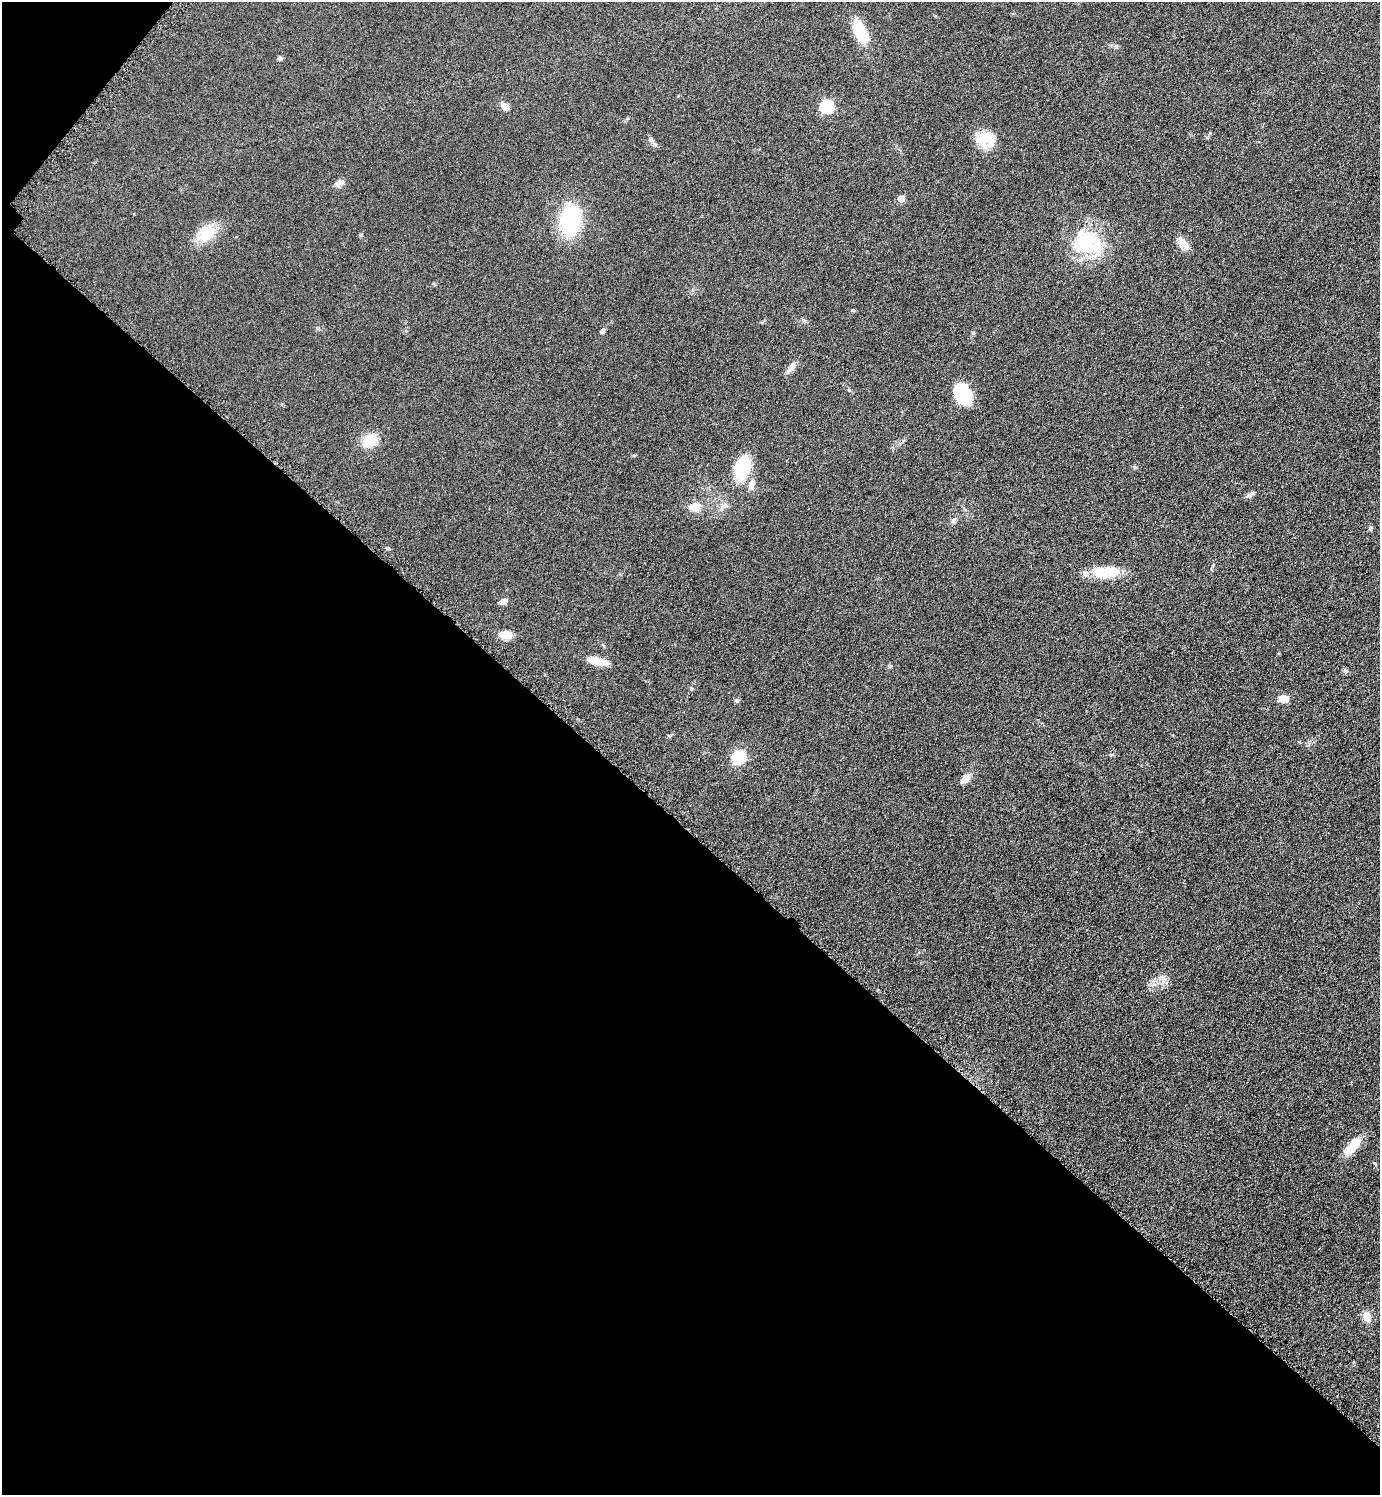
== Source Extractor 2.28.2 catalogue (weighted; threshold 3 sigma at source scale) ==
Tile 9 of 4 x 4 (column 1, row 3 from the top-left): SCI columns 174-1551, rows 1505-2997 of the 5998 x 5995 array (HDU 1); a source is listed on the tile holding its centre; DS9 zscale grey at full resolution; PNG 1382 x 1497 px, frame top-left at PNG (2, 2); no overlay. Shown black and unused: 45% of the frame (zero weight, under 4 of 8 exposures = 1% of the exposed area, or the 3 px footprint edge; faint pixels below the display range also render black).
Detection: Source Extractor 2.28.2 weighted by HDU 2 'WHT'; one run over the whole footprint, this tile lists its part. Background 0.0953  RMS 0.0062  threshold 0.0252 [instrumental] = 3 sigma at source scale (4.09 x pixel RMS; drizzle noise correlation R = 1.36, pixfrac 0.8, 0.05/0.05 arcsec/px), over >= 5 px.
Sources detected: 36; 1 inside a brighter listed object's ellipse — not listed separately; the other 35 listed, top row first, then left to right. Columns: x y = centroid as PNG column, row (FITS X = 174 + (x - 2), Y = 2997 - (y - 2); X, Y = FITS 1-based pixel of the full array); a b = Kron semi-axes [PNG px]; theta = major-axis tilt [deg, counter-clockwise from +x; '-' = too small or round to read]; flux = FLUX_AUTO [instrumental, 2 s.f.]
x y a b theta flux
860 32 20 9 -65 33
280 58 6 5 - 1.2
505 106 11 7 -43 3.4
827 107 6 6 - 65
651 139 7 6 - 1.9
986 139 22 19 -6 14
339 183 13 7 24 2.8
901 199 5 5 - 7.7
570 220 30 18 81 54
207 233 17 14 42 18
1085 242 34 32 40 35
1183 243 17 10 -43 4.7
853 310 5 4 - 0.67
602 331 6 5 - 1.4
791 367 15 7 54 3.6
962 393 17 11 -65 39
370 441 15 11 34 17
742 468 25 14 76 26
752 484 15 7 82 3.5
1249 495 11 5 28 1.8
724 506 11 6 37 2.5
695 507 15 11 2 6.2
954 520 9 6 53 1.6
1370 528 6 5 - 0.92
1107 572 36 14 1 16
503 601 8 5 15 3.4
505 635 15 10 -6 5.6
598 661 23 8 -13 8.6
890 666 6 4 22 0.92
1345 670 7 4 -46 1.1
1283 698 12 8 1 5.1
739 757 6 6 - 79
965 779 12 7 43 4.9
1352 1146 27 11 47 11
1367 1317 12 9 -78 5.5
Unlisted compact peaks at least as high as the median listed source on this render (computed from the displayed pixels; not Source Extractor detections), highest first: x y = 737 701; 388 548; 849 390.